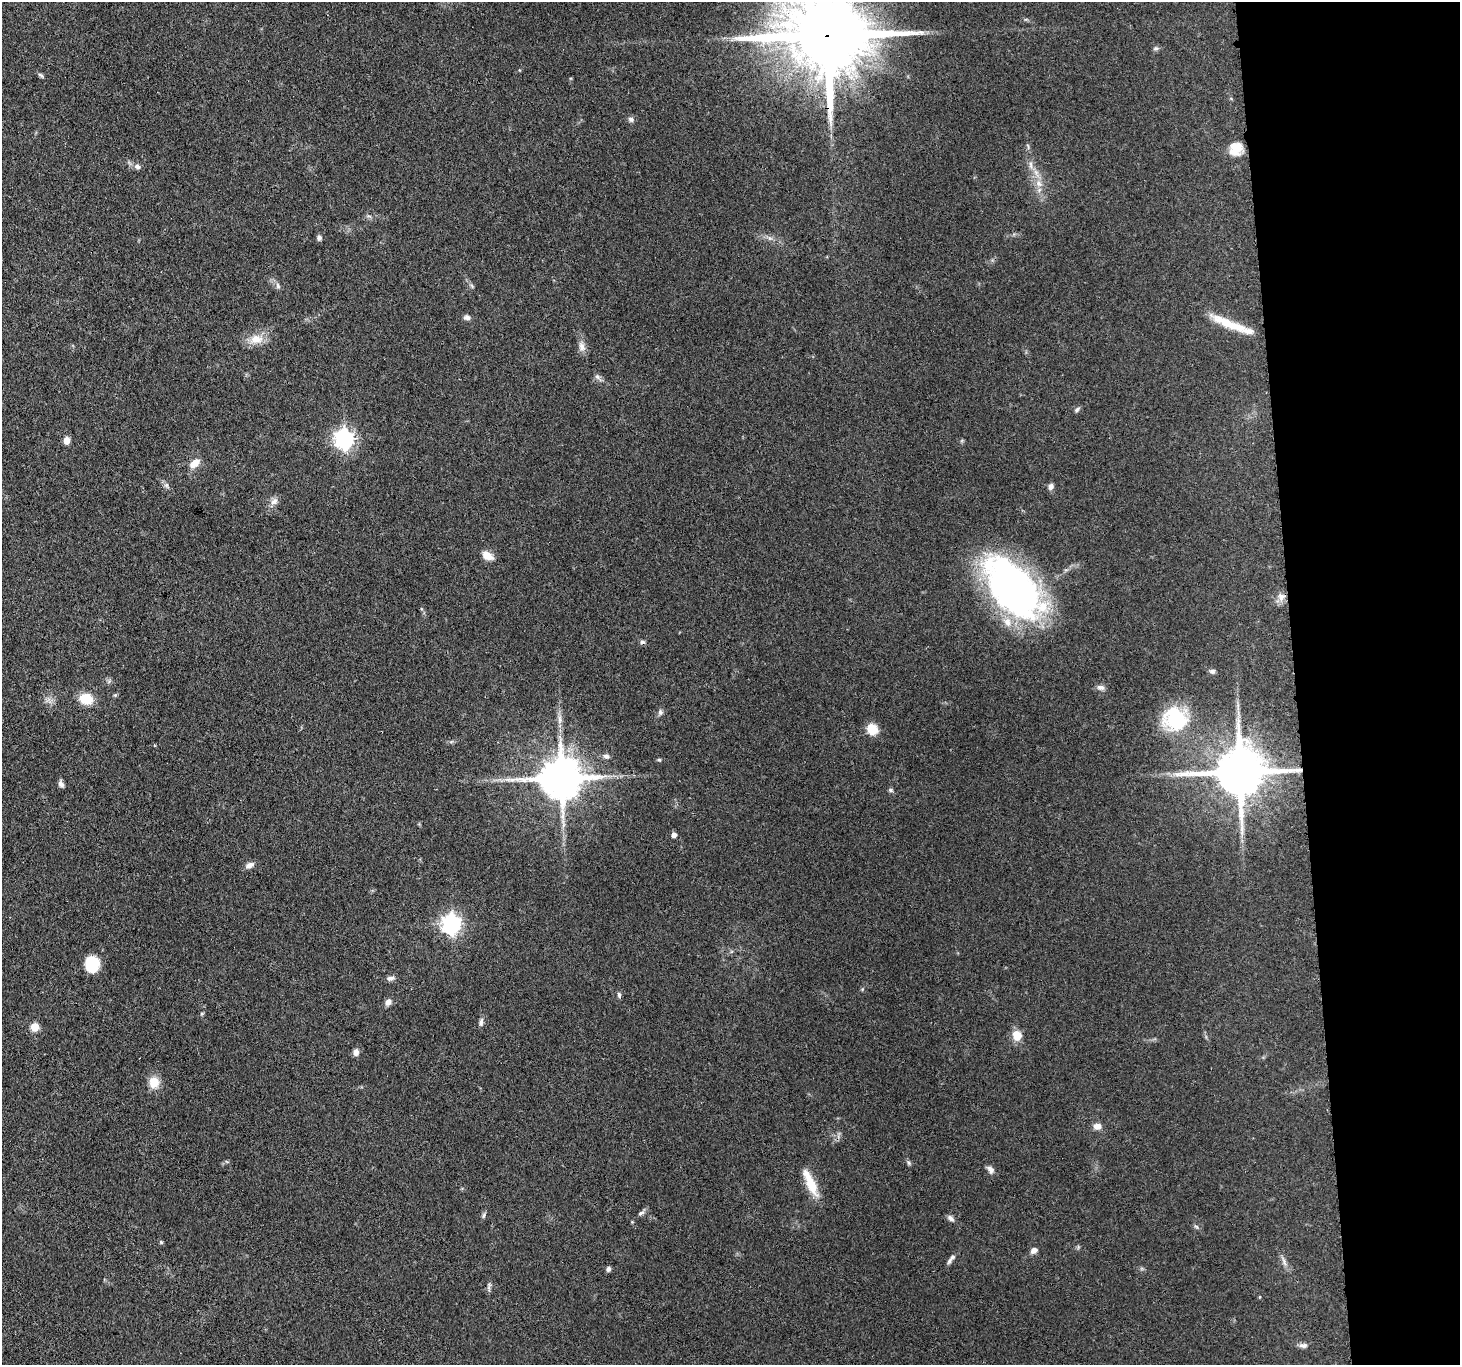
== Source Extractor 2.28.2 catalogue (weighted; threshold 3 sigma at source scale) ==
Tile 6 of 3 x 3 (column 3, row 2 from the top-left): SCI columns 2938-4395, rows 1501-2863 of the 4416 x 4389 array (HDU 1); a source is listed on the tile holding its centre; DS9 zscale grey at full resolution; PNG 1462 x 1367 px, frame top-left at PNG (2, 2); no overlay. Shown black and unused: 11% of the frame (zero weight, under 3 of 4 exposures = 3% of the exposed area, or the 3 px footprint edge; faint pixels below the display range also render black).
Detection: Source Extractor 2.28.2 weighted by HDU 2 'WHT'; one run over the whole footprint, this tile lists its part. Background 0.112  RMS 0.0053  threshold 0.0237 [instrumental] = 3 sigma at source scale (4.5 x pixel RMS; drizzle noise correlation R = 1.50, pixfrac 1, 0.05/0.05 arcsec/px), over >= 5 px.
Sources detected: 71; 1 cosmic-ray / hot-pixel residue — not listed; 1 inside a brighter listed object's ellipse — not listed separately; the other 69 listed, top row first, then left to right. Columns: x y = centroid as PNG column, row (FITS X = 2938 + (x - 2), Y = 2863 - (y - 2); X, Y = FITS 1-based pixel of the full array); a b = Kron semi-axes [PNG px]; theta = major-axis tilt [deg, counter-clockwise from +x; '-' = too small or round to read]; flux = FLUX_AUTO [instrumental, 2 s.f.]
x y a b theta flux
828 35 32 19 -2 9900
1156 48 7 5 0 1.1
41 75 8 4 -28 1
631 119 8 6 -19 1.5
1236 149 17 16 - 7.9
1031 165 12 4 -89 2
137 166 7 7 - 2.2
1038 183 11 8 -58 4
319 238 7 6 - 1.3
278 286 9 5 -72 1.4
472 286 7 4 -46 0.82
467 318 9 6 -8 1.6
1230 324 51 9 -22 15
256 339 16 12 0 7.6
582 347 13 8 -71 3.1
597 377 7 6 - 1.5
1077 409 8 5 44 1.1
344 439 8 7 - 240
67 440 7 6 - 3.7
194 463 13 7 36 5.4
166 485 9 6 -56 1.5
1051 486 7 6 - 2.1
274 501 11 8 44 2.7
487 556 12 8 -26 6.2
1013 588 71 38 -50 190
1281 597 11 10 - 3.6
1212 671 7 6 - 1.3
1100 687 10 6 -12 1.9
115 695 5 5 - 0.65
86 699 12 10 -15 12
660 712 8 7 - 1.5
1175 718 23 22 - 41
560 719 12 6 88 2.7
872 729 11 10 - 9.2
606 756 9 6 -11 1.7
659 760 5 4 - 0.67
1240 772 16 14 5 2800
561 778 13 12 - 2000
61 784 9 5 -67 1.8
890 790 7 5 -16 1
674 835 5 5 - 2.7
249 865 10 7 30 2.7
451 924 8 7 - 230
92 963 15 13 -87 16
391 978 11 6 6 1.8
619 995 7 4 -82 1.3
388 1002 8 7 - 2.6
202 1014 5 5 - 0.67
481 1022 10 5 76 1.7
35 1027 5 5 - 16
1017 1035 12 11 - 6.2
356 1052 8 6 -86 2.4
154 1082 15 13 -83 6.9
1097 1126 9 8 - 3.2
909 1163 6 5 - 0.91
990 1169 10 7 -51 2.3
811 1184 30 10 -66 12
641 1213 10 5 30 1.5
484 1215 8 3 71 0.98
951 1218 10 6 -40 1.7
632 1222 4 4 - 0.46
1196 1227 7 4 -43 0.9
161 1242 5 4 - 0.65
1034 1250 8 6 33 2.4
952 1257 10 6 41 1.8
1284 1262 13 5 -67 2.1
608 1269 6 5 - 1.4
489 1287 13 4 79 1.4
1303 1345 11 6 -2 1.9
Overlapping masked pixels (flux is a lower limit): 3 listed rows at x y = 828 35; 1013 588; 1240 772
Isophote crosses this tile's border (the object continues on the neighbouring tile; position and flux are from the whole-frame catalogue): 1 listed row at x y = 828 35